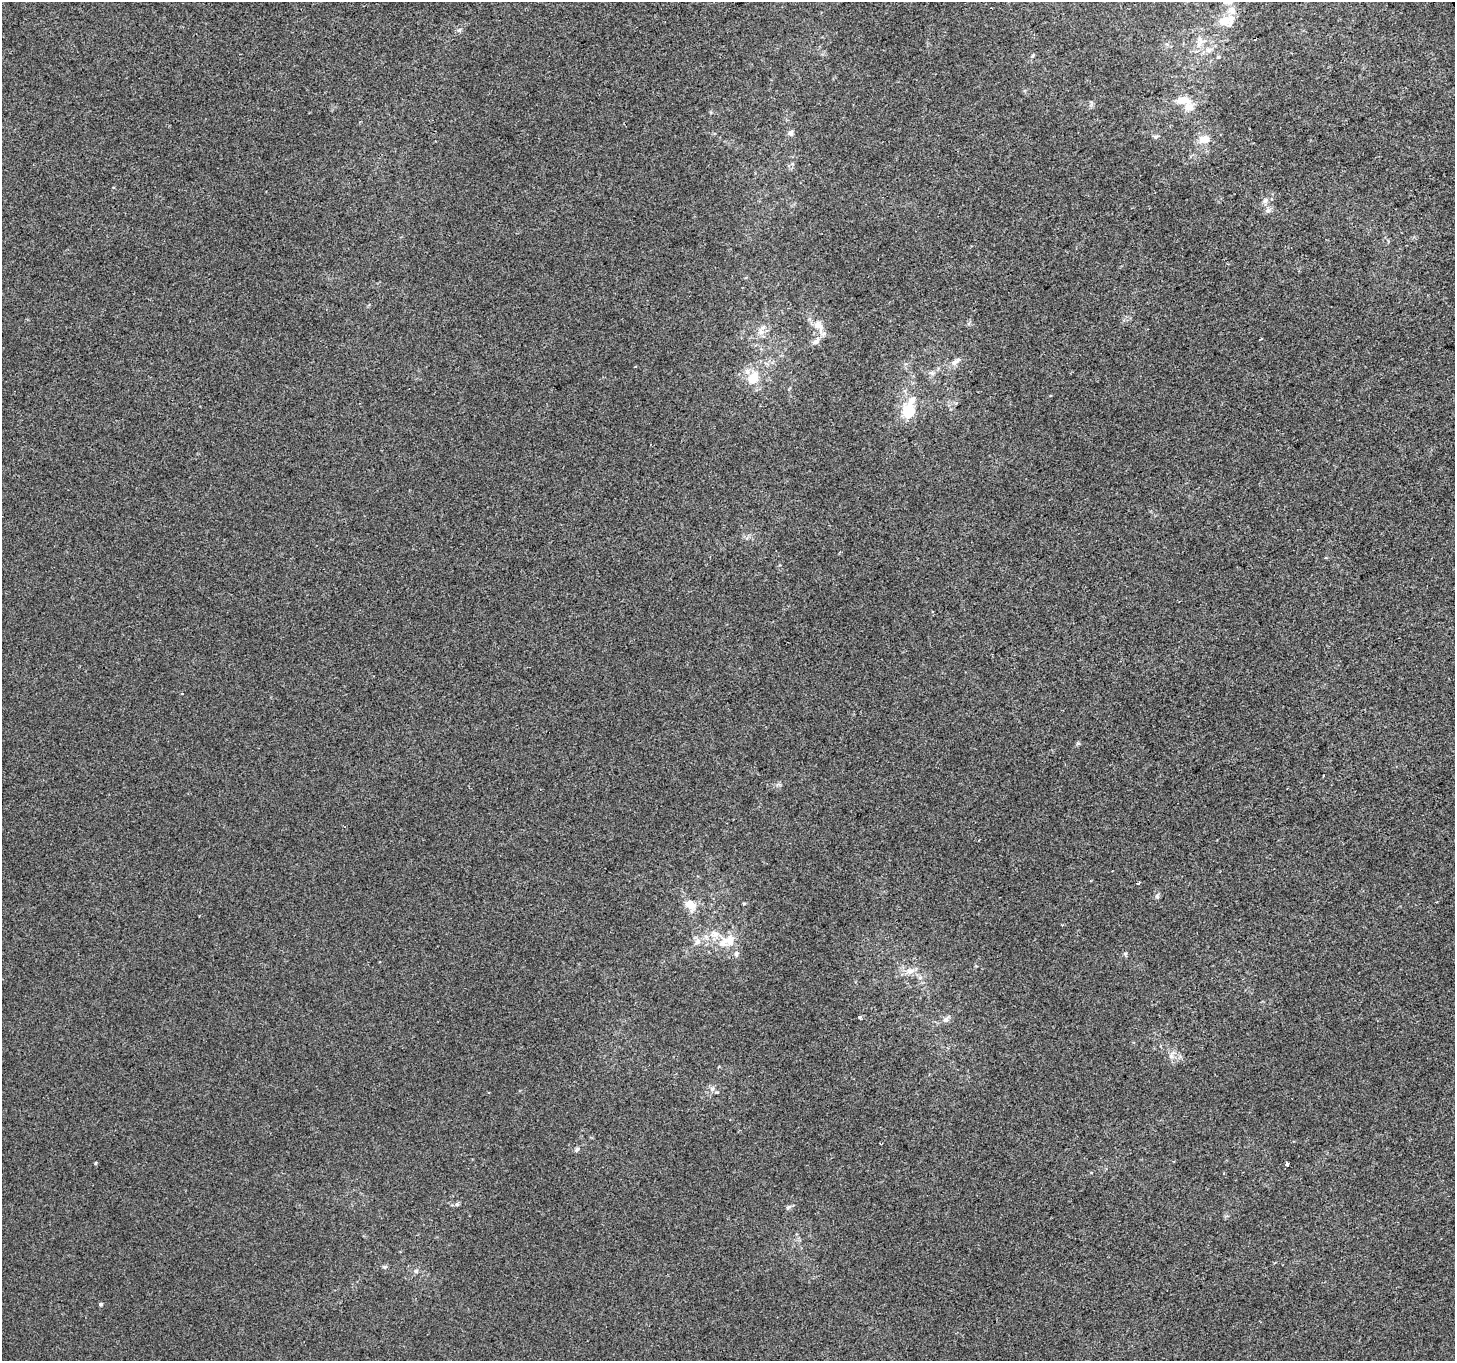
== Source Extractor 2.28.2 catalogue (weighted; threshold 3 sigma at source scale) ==
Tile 10 of 4 x 4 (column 2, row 3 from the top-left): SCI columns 1454-2906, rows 1466-2824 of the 5816 x 5708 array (HDU 1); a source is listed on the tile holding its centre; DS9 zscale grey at full resolution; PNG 1457 x 1363 px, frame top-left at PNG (2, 2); no overlay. Shown black and unused: <1% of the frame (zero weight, under 2 of 3 exposures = <1% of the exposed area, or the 3 px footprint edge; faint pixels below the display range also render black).
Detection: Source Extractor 2.28.2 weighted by HDU 2 'WHT'; one run over the whole footprint, this tile lists its part. Background 6.12e-05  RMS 0.0045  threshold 0.0204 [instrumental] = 3 sigma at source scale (4.5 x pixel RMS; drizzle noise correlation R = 1.50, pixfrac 1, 0.0396/0.0396 arcsec/px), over >= 5 px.
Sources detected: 39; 4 inside a brighter listed object's ellipse — not listed separately; the other 35 listed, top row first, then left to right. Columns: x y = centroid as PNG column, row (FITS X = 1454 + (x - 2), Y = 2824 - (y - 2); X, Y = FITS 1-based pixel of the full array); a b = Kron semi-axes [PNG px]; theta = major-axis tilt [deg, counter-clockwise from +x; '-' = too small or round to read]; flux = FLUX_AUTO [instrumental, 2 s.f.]
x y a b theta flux
1228 2 15 8 5 2.7
1227 20 24 14 10 8.1
459 30 6 6 - 1
1200 42 20 12 66 6.7
1183 100 19 10 -2 6.3
790 133 8 7 - 1.4
1204 139 16 10 0 4.7
1265 201 8 7 - 1.7
1268 211 8 7 - 1.4
818 325 14 10 -29 3.9
760 332 11 8 -75 2.8
815 342 10 7 33 1.8
955 362 14 6 36 2.3
932 373 6 6 - 0.98
753 378 15 12 58 8.5
909 412 16 14 -86 11
1138 883 5 3 - 0.49
690 904 12 9 -29 5.5
727 941 27 14 18 9.7
697 942 10 7 55 2.3
1125 953 6 4 1 0.63
736 954 8 5 -90 1.1
910 971 11 8 6 2.9
920 978 7 4 1 0.88
860 1017 4 3 - 1.8
946 1019 8 7 - 1.5
1171 1055 6 6 - 1.4
712 1089 6 6 - 1.2
577 1150 7 5 61 0.89
95 1163 4 3 - 0.57
1287 1164 3 3 - 10
457 1204 6 4 44 0.78
788 1207 8 5 62 0.91
416 1271 6 4 -45 0.67
100 1304 4 3 - 1.7
Isophote crosses this tile's border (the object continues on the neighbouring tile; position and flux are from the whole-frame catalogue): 1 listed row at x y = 1228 2
Unlisted compact peaks at least as high as the median listed source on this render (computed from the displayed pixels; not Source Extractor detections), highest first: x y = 1078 743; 1157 895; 384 1267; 744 904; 1218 57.